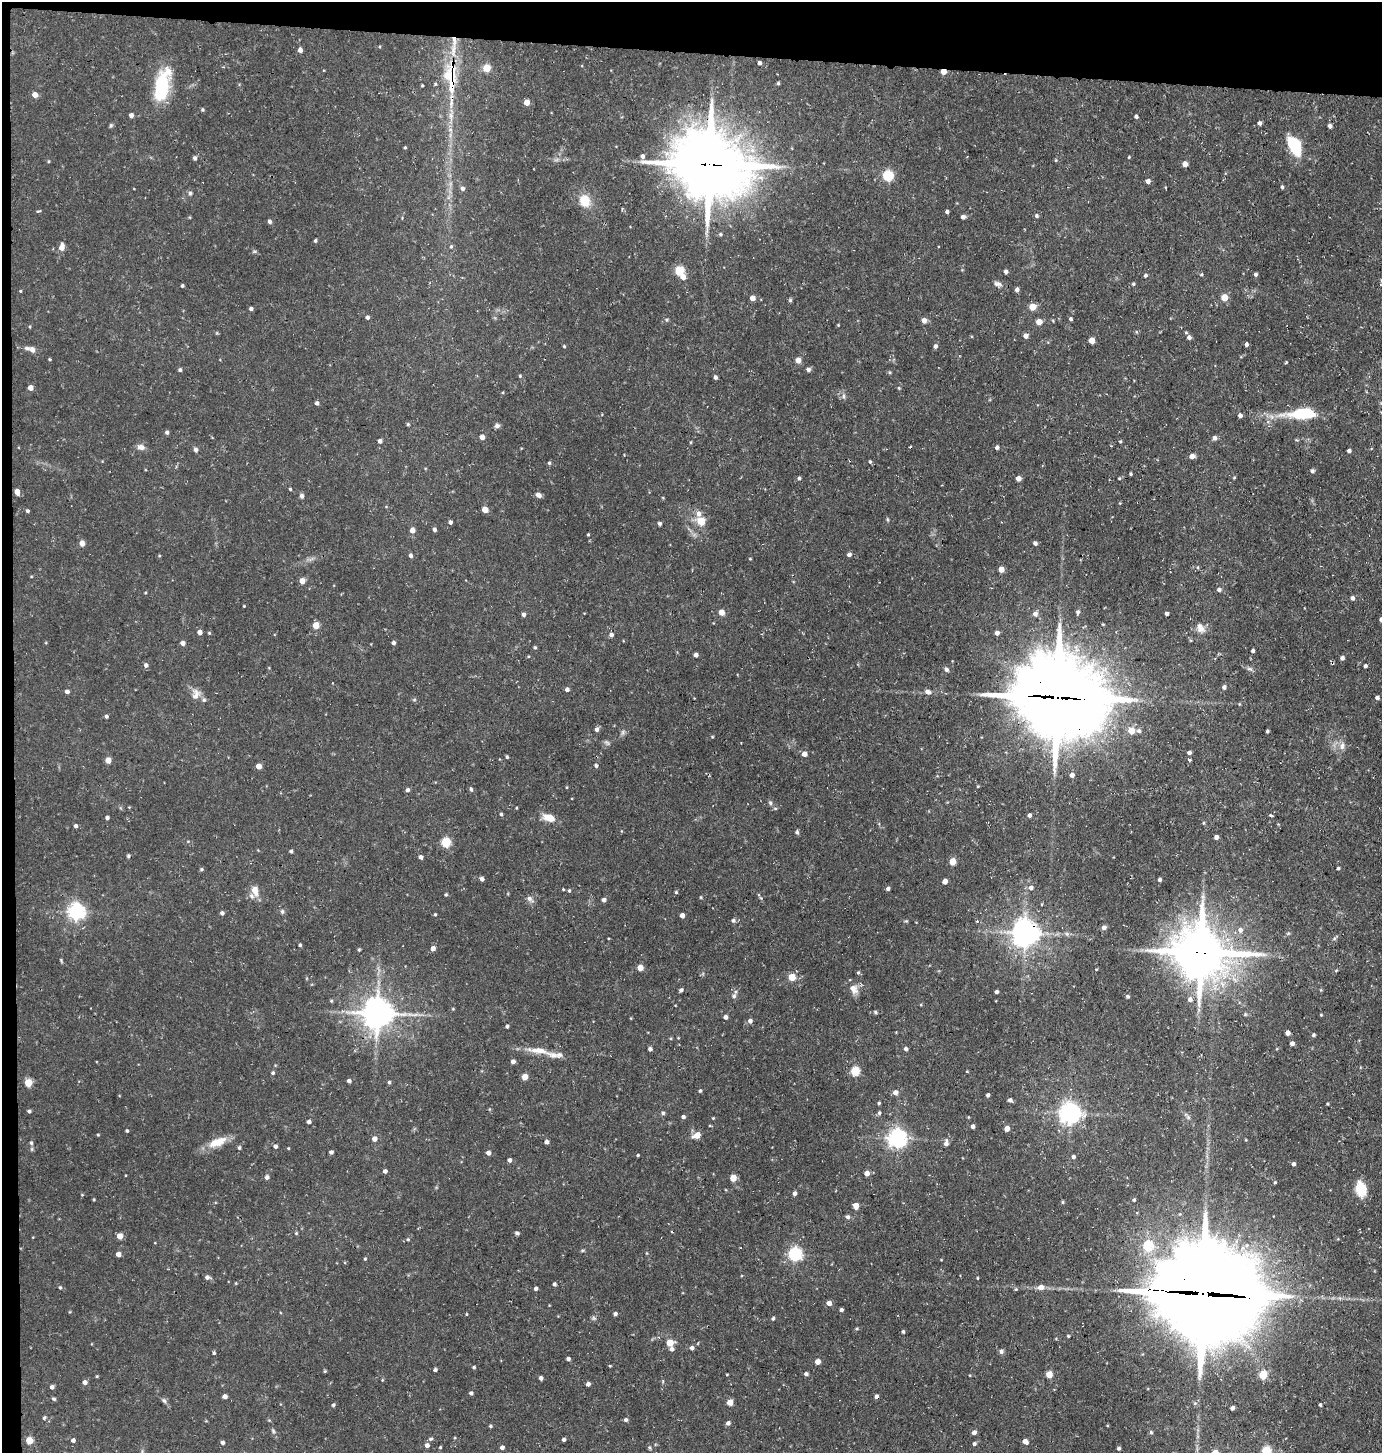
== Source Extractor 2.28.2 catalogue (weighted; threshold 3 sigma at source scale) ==
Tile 1 of 3 x 3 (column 1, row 1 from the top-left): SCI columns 140-1519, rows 2905-4355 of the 4385 x 4355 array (HDU 1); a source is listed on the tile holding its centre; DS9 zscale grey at full resolution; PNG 1384 x 1455 px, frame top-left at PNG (2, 2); no overlay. Shown black and unused: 4% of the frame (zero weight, under 3 of 4 exposures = <1% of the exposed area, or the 3 px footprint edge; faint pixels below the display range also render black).
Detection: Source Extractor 2.28.2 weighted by HDU 2 'WHT'; one run over the whole footprint, this tile lists its part. Background 0.0929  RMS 0.0063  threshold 0.0282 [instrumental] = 3 sigma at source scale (4.5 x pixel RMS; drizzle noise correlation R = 1.50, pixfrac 1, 0.05/0.05 arcsec/px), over >= 5 px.
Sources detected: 383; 1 too faint to see at this stretch — not listed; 9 inside a brighter listed object's ellipse — not listed separately; the other 373 listed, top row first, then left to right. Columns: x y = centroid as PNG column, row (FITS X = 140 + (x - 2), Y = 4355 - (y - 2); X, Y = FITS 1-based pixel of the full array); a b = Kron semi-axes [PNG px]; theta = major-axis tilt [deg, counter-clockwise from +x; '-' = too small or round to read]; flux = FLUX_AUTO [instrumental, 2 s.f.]
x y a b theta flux
300 50 5 4 - 2.3
759 63 4 3 - 1.7
486 68 5 5 - 18
943 72 4 4 - 7.3
452 81 48 12 89 29
778 83 4 3 - 0.85
162 86 36 14 76 35
422 86 3 2 - 0.59
35 95 4 4 - 5.1
527 102 5 4 - 5.7
202 110 4 4 - 0.88
131 115 4 4 - 2.4
1136 116 4 4 - 1.3
1259 123 4 4 - 1.8
111 125 6 4 58 0.86
1330 126 4 4 - 2.4
1294 145 19 11 -64 25
405 147 3 3 - 0.62
642 156 5 5 - 2.1
1129 157 3 3 - 0.57
195 158 5 4 - 1.6
1056 160 4 4 - 0.66
48 161 4 3 - 0.6
709 164 26 22 -21 4000
1185 164 4 4 - 4.6
888 176 5 5 - 49
1148 181 4 4 - 2.6
1282 187 4 3 - 1
462 188 5 5 - 1.9
190 193 5 5 - 1.1
585 201 14 11 -71 11
38 211 4 3 - 0.83
947 212 4 3 - 1.6
1036 216 5 4 - 1
963 217 4 4 - 2.1
269 221 5 4 - 1.4
720 234 5 4 - 0.92
315 241 4 3 - 1
451 246 5 4 - 0.78
62 247 7 5 81 5
679 271 5 5 - 31
1006 272 4 4 - 1.9
1256 274 4 4 - 1.2
1145 275 4 4 - 1.2
1201 275 5 4 - 0.73
683 277 6 5 - 3.3
997 284 12 6 -15 2.4
1133 284 5 4 - 0.89
182 286 4 3 - 0.87
1017 290 4 4 - 2
20 291 3 3 - 0.52
1224 297 5 5 - 10
752 298 4 4 - 4.3
790 300 5 4 - 0.97
1032 307 5 5 - 12
251 309 4 3 - 1.8
367 317 4 4 - 1.6
1071 319 4 4 - 1.1
924 320 5 4 - 4.1
1039 322 5 4 - 6.4
1026 336 4 4 - 3.1
1189 337 6 5 - 2.3
1092 340 5 4 - 8.6
1246 344 4 3 - 1.6
564 346 4 3 - 0.61
935 346 5 4 - 1.7
32 349 6 5 - 3.1
49 359 3 3 - 0.63
798 360 4 4 - 6.6
808 369 5 5 - 1.6
180 370 4 4 - 1.3
520 376 4 4 - 0.74
715 377 4 3 - 1.8
30 388 4 4 - 4.7
899 388 4 4 - 0.64
843 396 6 4 -90 1.2
317 403 4 4 - 1.7
1303 413 22 9 2 36
1240 415 4 4 - 2.3
408 424 5 4 - 0.72
497 426 7 6 - 1.7
167 432 4 4 - 1.5
482 437 4 4 - 3.7
1215 438 5 5 - 2.1
380 441 4 4 - 2
1120 441 4 3 - 0.7
691 442 5 3 - 0.52
141 447 11 7 -16 2.8
997 447 4 4 - 1.9
195 449 6 5 - 1.4
1349 451 4 3 - 1.6
1192 456 6 5 - 2.8
870 462 5 3 - 0.9
549 463 4 4 - 0.92
1312 471 4 4 - 1.5
1131 474 4 3 - 0.68
799 478 4 4 - 0.93
1018 478 4 4 - 4.7
1119 478 4 3 - 0.57
290 489 3 3 - 0.67
17 492 5 4 - 5.3
538 495 7 5 -28 2.4
302 496 6 6 - 1.4
485 510 5 4 - 7.3
27 511 4 4 - 1.1
698 514 7 6 - 3.1
701 521 6 6 - 13
450 522 4 4 - 1.4
660 523 4 3 - 1.6
412 530 5 4 - 4.5
434 530 4 4 - 1.5
588 534 3 3 - 0.63
82 543 7 6 - 2.4
1035 543 4 4 - 1.8
849 554 5 4 - 1.9
411 555 5 5 - 1.4
750 559 4 3 - 0.49
1001 569 4 4 - 6.7
302 581 4 4 - 5.9
1219 590 5 4 - 1.8
145 593 4 3 - 0.53
1352 598 5 4 - 1.7
244 606 3 2 - 0.48
721 612 4 4 - 6.4
1078 612 7 4 76 1.2
1167 613 3 3 - 2.1
523 614 4 4 - 2.1
1035 614 6 5 - 2.7
1381 619 4 4 - 2.2
316 625 4 4 - 12
1200 628 14 9 -64 4.7
200 632 4 4 - 3.4
209 633 4 3 - 0.61
997 633 4 4 - 2.2
611 635 5 4 - 1.9
183 643 4 4 - 2.8
393 643 4 4 - 1.7
535 647 4 4 - 0.7
1253 651 3 3 - 1.5
696 655 4 4 - 2.4
1342 658 4 4 - 2
146 665 5 4 - 2
1365 666 4 3 - 1.6
946 669 5 5 - 1.7
1250 669 9 5 -18 1.6
1224 687 4 4 - 1.9
567 689 4 4 - 2
67 691 4 4 - 2.5
927 692 7 5 -24 2.7
196 694 16 10 78 4.8
1058 697 32 28 -22 5600
1377 698 4 3 - 1.9
106 716 4 4 - 1.4
597 729 5 4 - 2.1
1131 731 5 5 - 11
1139 731 6 5 - 1.5
1267 731 3 3 - 0.85
623 732 7 4 72 1.2
712 737 4 3 - 0.51
1342 746 11 6 88 2.8
1189 753 4 4 - 1.4
804 754 4 4 - 3.9
507 757 4 3 - 0.86
108 760 4 4 - 7.1
1189 760 3 3 - 1.9
596 765 4 4 - 1.3
259 766 4 4 - 5.6
1072 775 4 4 - 3
978 786 3 3 - 0.63
566 787 4 3 - 0.53
471 789 5 4 - 1.1
408 790 5 4 - 1.9
770 803 6 4 -89 0.98
516 808 3 3 - 0.51
501 814 4 4 - 0.84
1030 815 4 4 - 1.8
1271 815 3 3 - 1
107 818 3 3 - 1.6
549 818 13 7 -17 7.7
76 826 4 4 - 1.6
797 832 6 5 - 1
1216 837 4 4 - 2.1
445 842 5 5 - 38
291 851 4 3 - 1
128 856 5 4 - 0.78
421 857 4 3 - 2.2
952 862 5 4 - 11
1338 868 3 3 - 0.99
201 869 4 4 - 0.92
482 879 4 4 - 2.4
1159 879 4 4 - 1.5
945 881 4 4 - 4.7
888 888 4 4 - 1.6
1031 888 6 5 - 2.3
563 889 3 3 - 0.57
569 890 4 4 - 0.8
255 891 13 8 -75 5.5
676 892 4 4 - 0.88
446 894 4 4 - 0.69
530 899 10 6 -40 2.3
604 900 4 4 - 2.4
282 911 6 5 - 1.1
76 912 6 6 - 220
222 913 4 4 - 1.7
435 914 4 4 - 0.67
682 915 4 4 - 3.8
733 920 5 5 - 1.4
977 921 3 3 - 1
1104 927 6 5 - 2.1
1240 930 8 7 - 2.8
1025 933 8 8 - 770
1067 934 6 5 - 1.2
1227 939 7 6 - 3.6
300 945 3 3 - 0.92
433 948 6 5 - 2.3
359 950 4 3 - 0.78
1201 952 18 16 -17 2800
61 960 6 3 -66 0.67
640 967 4 4 - 7.6
1096 969 3 2 - 0.45
858 973 5 4 - 0.86
792 977 4 4 - 16
853 989 13 10 -50 5.3
681 990 5 3 - 1.4
996 992 3 3 - 1.5
734 996 6 6 - 1.4
1128 996 5 3 - 0.76
1190 999 6 6 - 2.3
331 1001 4 4 - 0.72
453 1009 5 3 - 0.5
875 1012 5 4 - 1.1
377 1013 9 9 - 1100
1321 1015 3 3 - 0.59
725 1017 4 4 - 2.2
750 1021 5 5 - 2.1
507 1026 3 3 - 1.3
1287 1033 4 4 - 3.6
1313 1035 4 3 - 1.2
1292 1043 4 4 - 2.5
650 1049 4 4 - 1.9
906 1049 4 4 - 1.7
539 1050 33 8 -8 9.6
513 1061 4 4 - 2.1
855 1071 5 5 - 32
967 1071 4 3 - 0.45
273 1073 4 4 - 0.96
525 1077 4 4 - 8.4
349 1081 4 4 - 1.8
389 1082 4 3 - 1.1
28 1083 5 4 - 17
700 1090 4 3 - 0.77
895 1092 5 5 - 3
988 1095 4 3 - 1.6
1010 1100 4 4 - 2.1
879 1103 3 3 - 0.75
1327 1104 3 3 - 0.57
29 1111 4 3 - 1.3
663 1113 5 4 - 1.2
879 1113 5 4 - 1
1070 1113 7 7 - 420
683 1117 4 4 - 1.6
1188 1117 7 5 -44 1.3
713 1118 4 3 - 0.52
309 1122 4 4 - 1.9
973 1126 4 3 - 1.9
1007 1129 4 4 - 5
127 1131 3 3 - 0.95
98 1135 3 3 - 0.57
697 1135 5 4 - 10
897 1138 6 6 - 320
374 1139 5 4 - 3.8
217 1142 27 11 22 9.7
547 1142 4 3 - 2.1
31 1143 6 5 - 1
946 1143 9 5 84 2.6
275 1146 4 4 - 1.7
239 1148 5 4 - 0.98
288 1148 3 3 - 0.51
331 1152 4 4 - 1.8
488 1153 4 4 - 2.4
638 1155 3 3 - 0.62
1073 1157 4 4 - 1.4
509 1160 4 4 - 2.1
1293 1164 4 4 - 1.7
385 1171 4 4 - 1.9
867 1173 4 4 - 4
267 1177 5 4 - 2.1
733 1178 4 4 - 10
1275 1182 4 3 - 0.68
1361 1189 18 11 -78 13
794 1193 4 4 - 1.9
94 1199 3 3 - 0.58
1134 1200 4 4 - 0.77
1063 1202 5 3 - 0.75
856 1206 5 4 - 5.8
848 1217 5 5 - 1.5
296 1233 4 4 - 0.64
517 1233 6 4 -11 1.1
120 1236 5 4 - 6.4
408 1239 5 4 - 0.74
1148 1246 5 5 - 39
583 1250 6 3 18 0.73
118 1254 4 4 - 3.8
795 1254 6 6 - 120
365 1259 4 3 - 0.65
207 1277 5 4 - 2.1
977 1278 4 2 - 0.47
236 1283 4 3 - 0.5
554 1284 4 3 - 1.3
1041 1287 6 5 - 4.4
60 1288 5 4 - 0.79
536 1288 4 4 - 1.7
1016 1289 5 4 - 0.78
1203 1293 40 35 -16 9100
829 1303 4 4 - 3.9
841 1310 4 3 - 1.2
466 1314 4 3 - 0.47
615 1314 4 4 - 1.7
594 1318 6 5 - 1.1
773 1318 5 3 - 0.97
857 1329 4 4 - 0.79
903 1331 4 4 - 0.98
1068 1336 3 3 - 0.63
670 1343 5 4 - 12
692 1348 5 5 - 1.7
671 1349 5 5 - 2
1001 1351 5 5 - 1.8
214 1353 4 3 - 0.83
568 1359 4 3 - 1.7
817 1362 4 4 - 5.4
610 1366 3 3 - 0.54
474 1367 4 4 - 0.83
435 1370 4 3 - 1.3
325 1371 4 4 - 0.75
727 1374 4 3 - 0.44
806 1374 4 3 - 1.7
1049 1374 5 4 - 9.6
1263 1375 5 5 - 21
97 1376 3 3 - 0.6
541 1378 4 3 - 1.8
382 1380 5 3 - 0.52
85 1382 4 4 - 2.5
588 1384 4 4 - 1.9
52 1387 4 4 - 1.7
471 1393 4 4 - 1.3
225 1396 4 4 - 2.7
876 1396 4 4 - 2
54 1399 5 4 - 0.88
164 1400 7 5 -49 1.4
730 1402 4 4 - 9.6
333 1405 4 4 - 1.1
1320 1405 3 3 - 0.95
1232 1408 4 4 - 2.1
44 1418 5 4 - 0.83
626 1420 5 4 - 1.3
728 1423 5 5 - 1.7
490 1426 4 3 - 0.85
273 1431 6 5 - 1
974 1432 4 4 - 2.7
1151 1432 5 4 - 0.85
431 1439 6 4 21 0.99
564 1439 3 3 - 1.5
73 1440 4 4 - 1.6
29 1441 5 5 - 15
1025 1441 5 4 - 3.3
222 1443 4 4 - 1.7
974 1444 4 4 - 1.4
427 1445 5 5 - 2.1
440 1447 4 3 - 0.63
502 1447 4 4 - 2
650 1447 6 4 -71 0.87
1119 1448 3 3 - 1.2
1266 1451 5 5 - 31
Overlapping masked pixels (flux is a lower limit): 9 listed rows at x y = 943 72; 452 81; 709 164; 1058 697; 1025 933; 1201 952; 377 1013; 1203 1293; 876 1396
Isophote crosses this tile's border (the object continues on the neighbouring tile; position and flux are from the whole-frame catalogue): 2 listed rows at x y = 1381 619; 1266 1451